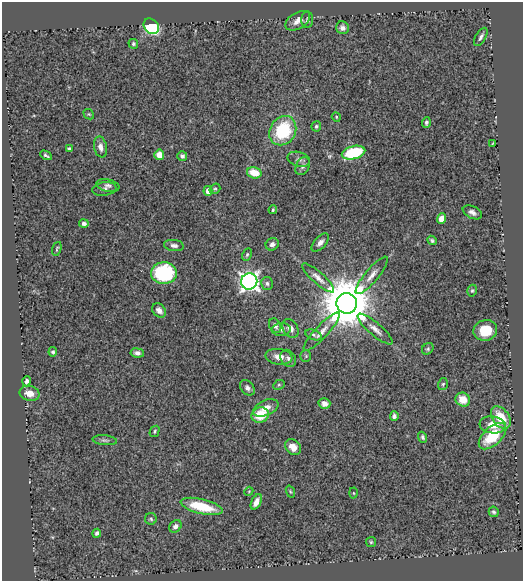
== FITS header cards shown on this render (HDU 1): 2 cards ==
NAXIS1  =                  521
NAXIS2  =                  579

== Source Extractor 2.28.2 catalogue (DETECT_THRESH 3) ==
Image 521 x 579 px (HDU 1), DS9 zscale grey, 1 PNG px = 1 image px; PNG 525 x 583 px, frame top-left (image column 1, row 579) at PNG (2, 2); each listed source drawn as its Kron ellipse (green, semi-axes under 4 px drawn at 4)
Background 0.664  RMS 0.034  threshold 0.101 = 3 sigma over >= 5 px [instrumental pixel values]
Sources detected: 83; all 83 listed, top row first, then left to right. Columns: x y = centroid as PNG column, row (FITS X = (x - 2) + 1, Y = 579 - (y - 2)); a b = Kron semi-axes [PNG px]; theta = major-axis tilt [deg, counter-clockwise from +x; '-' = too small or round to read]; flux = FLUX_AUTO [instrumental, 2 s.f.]
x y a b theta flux
307 20 8 6 90 5.3
298 21 13 8 30 16
151 26 8 6 -44 240
342 28 6 6 - 8.3
481 37 10 5 61 7.1
133 44 5 4 - 4.5
89 114 6 4 -42 2.7
336 117 5 4 - 2.6
426 122 5 4 - 5
316 126 5 5 - 4.5
283 131 15 12 57 140
493 143 3 2 - 1.7
100 147 10 6 -77 14
69 149 4 3 - 4.8
354 153 12 6 13 140
46 155 6 3 -30 4.6
159 155 5 5 - 27
182 156 5 4 - 6.5
299 159 11 7 -15 8.8
303 166 9 6 63 8.4
254 173 7 5 -16 41
108 186 12 6 -11 7.9
104 189 12 6 8 9
215 189 5 4 - 3.2
208 191 5 4 - 16
273 210 4 3 - 3
472 212 10 6 -26 8.9
441 219 5 4 - 22
84 224 5 4 - 6.8
432 240 5 4 - 3.8
320 242 11 6 47 11
272 244 7 6 - 8.5
174 245 10 5 -8 8
57 249 7 3 72 3.1
247 255 6 4 63 4.1
164 273 13 10 2 200
372 275 24 6 50 18
318 278 21 6 -41 15
249 281 8 8 - 930
267 284 7 6 - 6.3
472 291 6 4 73 3.6
347 303 10 10 - 15000
159 310 8 6 -47 12
275 326 8 5 -62 9.3
290 328 10 7 -58 14
375 329 22 6 -40 17
281 330 9 6 4 9.8
485 330 12 10 13 53
322 332 25 6 47 21
314 335 8 5 -22 4.8
428 349 6 5 - 3.6
53 352 4 4 - 4.1
137 353 6 4 -7 7.9
306 356 6 5 - 3.5
279 357 13 7 -8 19
288 358 9 7 -56 8.4
27 381 5 4 - 7.6
443 384 6 4 74 3.3
279 385 6 4 29 3.2
247 388 9 6 -47 7.9
29 393 10 7 -13 24
463 400 7 6 - 32
324 404 6 5 - 13
266 408 13 7 24 22
260 415 9 7 22 58
394 416 5 4 - 6.6
501 417 12 8 -54 51
493 425 13 8 -7 35
154 431 6 4 59 3.5
493 436 17 9 43 85
422 437 5 4 - 4.5
105 440 12 5 -6 6.1
293 447 8 7 - 21
249 491 4 3 - 2
290 492 6 4 -70 2.6
354 493 5 3 - 2
256 502 8 5 62 13
202 506 21 7 -13 82
494 512 5 5 - 4.6
151 519 6 6 - 4.6
175 526 7 5 48 9.9
97 533 4 4 - 5.6
371 542 5 5 - 3.3